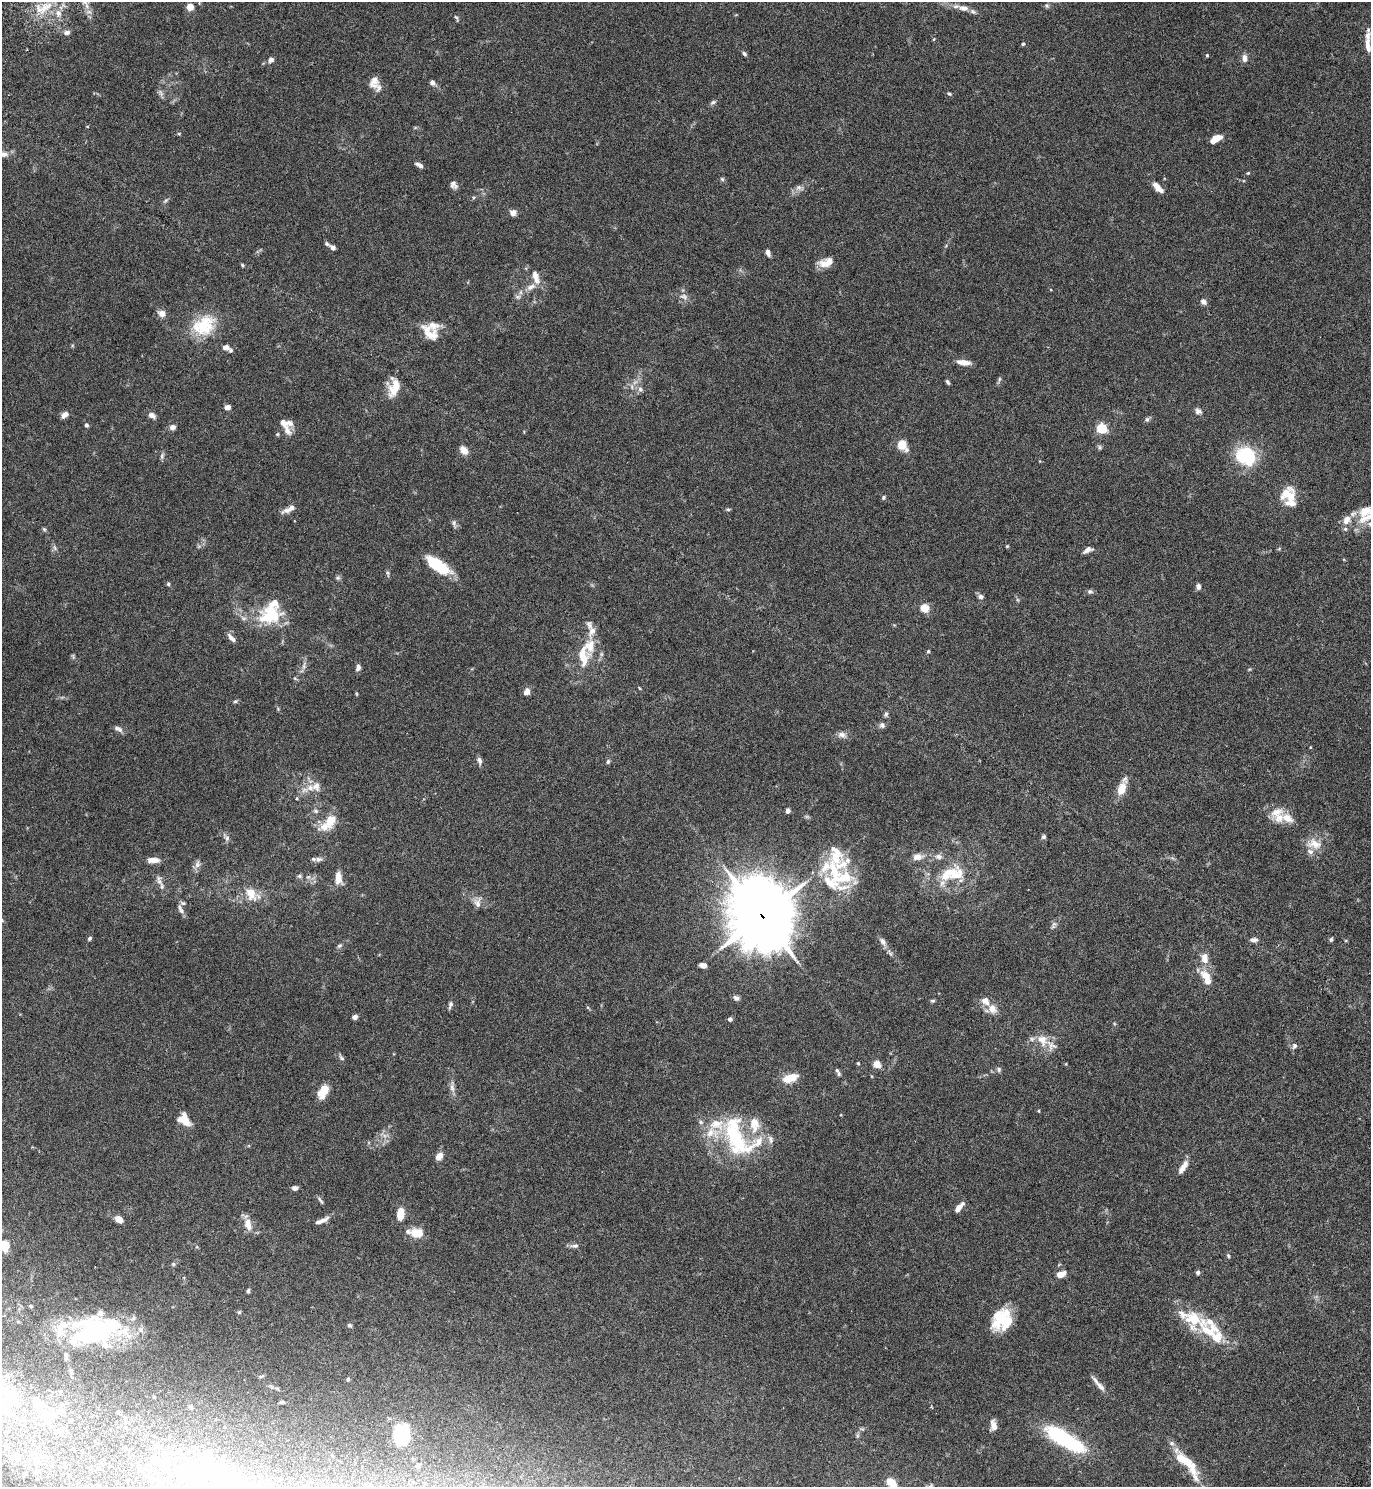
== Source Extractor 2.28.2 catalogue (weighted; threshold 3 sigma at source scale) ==
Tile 6 of 4 x 4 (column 2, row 2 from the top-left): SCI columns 1570-2938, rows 3020-4504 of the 6071 x 6081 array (HDU 1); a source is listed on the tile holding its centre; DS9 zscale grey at full resolution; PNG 1373 x 1489 px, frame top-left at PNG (2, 2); no overlay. Shown black and unused: <1% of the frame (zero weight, under 4 of 7 exposures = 5% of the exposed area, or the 3 px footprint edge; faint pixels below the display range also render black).
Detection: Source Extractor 2.28.2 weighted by HDU 2 'WHT'; one run over the whole footprint, this tile lists its part. Background 0.0247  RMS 0.0024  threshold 0.00964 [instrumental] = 3 sigma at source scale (4.09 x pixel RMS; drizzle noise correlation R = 1.36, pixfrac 0.8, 0.05/0.05 arcsec/px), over >= 5 px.
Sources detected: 263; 4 inside a brighter object's white glare — not listed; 56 inside a brighter listed object's ellipse — not listed separately; the other 203 listed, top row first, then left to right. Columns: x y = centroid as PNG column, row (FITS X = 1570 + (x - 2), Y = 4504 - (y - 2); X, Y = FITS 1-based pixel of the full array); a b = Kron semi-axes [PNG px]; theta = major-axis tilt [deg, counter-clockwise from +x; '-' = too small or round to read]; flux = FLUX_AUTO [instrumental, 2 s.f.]
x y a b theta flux
1047 5 7 6 - 0.41
190 7 6 6 - 2.1
43 8 32 12 23 5.1
964 8 13 7 -5 1.4
89 12 9 4 7 0.56
456 18 9 4 -62 0.33
67 32 9 6 10 0.7
1367 36 13 8 84 1.4
934 39 5 3 - 0.18
1023 44 5 4 - 0.3
744 54 6 4 -50 0.44
1207 55 4 4 - 0.26
1244 58 9 7 -86 1.1
271 60 7 6 - 0.82
374 82 16 12 77 2.1
432 83 7 6 - 0.66
161 93 11 5 -71 0.63
949 94 6 4 -35 0.31
713 102 7 5 28 0.44
179 133 5 3 - 0.2
1216 139 12 6 30 2.5
3 154 13 7 -10 1.5
419 165 10 4 -26 0.73
1248 173 5 3 - 0.23
722 179 5 5 - 0.33
454 185 11 8 -54 0.84
1157 186 10 6 -55 1.8
799 187 9 7 -36 0.73
166 200 9 4 45 0.41
513 212 8 7 - 1
327 244 6 4 -27 0.38
333 247 5 4 - 0.86
768 253 6 4 -67 0.99
826 262 17 9 18 2.5
242 265 5 4 - 0.26
535 275 15 9 -78 1.6
531 287 13 7 27 1.5
684 296 11 7 -14 0.96
518 297 8 6 0 0.61
1203 301 7 5 -45 0.98
162 313 10 8 -17 1.3
203 325 32 23 15 9.1
430 333 25 14 -43 3.7
226 347 7 5 -18 1.2
963 362 14 6 -7 1.9
999 379 6 4 88 0.35
948 382 6 4 -57 0.43
632 387 7 4 -72 0.44
640 389 8 6 -89 0.67
393 391 18 16 63 3.2
227 407 7 5 12 0.82
1198 411 9 7 -24 0.76
65 415 9 6 43 1.1
152 415 8 6 -29 1
1147 420 6 5 - 0.42
86 425 6 5 - 0.45
173 427 7 6 - 0.9
1102 428 5 5 - 17
287 431 13 9 -61 1.4
277 434 5 4 - 0.24
902 445 9 7 -53 4.4
1100 447 6 5 - 0.39
463 450 9 7 -49 2
162 456 7 5 71 0.48
1246 456 16 14 -27 16
883 497 6 5 - 0.35
1291 498 23 13 79 3.9
289 509 17 5 28 1.5
728 509 6 4 -1 0.28
1366 518 51 10 22 7.1
454 523 8 6 -79 0.59
44 529 6 5 - 0.32
1007 546 4 3 - 0.22
55 548 8 4 -71 0.45
1279 549 6 3 20 0.23
1088 550 11 6 22 0.95
437 565 28 11 -34 8.9
387 573 8 5 -68 0.39
338 578 7 5 6 0.39
168 584 5 5 - 0.31
1198 586 6 5 - 0.75
1090 591 8 6 7 0.52
981 597 6 6 - 0.71
924 608 5 5 - 8.8
270 616 25 17 17 11
592 631 18 8 71 1.6
231 638 13 5 -47 1.1
928 651 4 4 - 0.26
583 656 26 13 -84 5.1
304 666 13 6 81 0.86
358 667 8 6 71 0.73
527 692 8 6 62 1.3
357 694 5 3 - 0.2
235 701 6 4 27 0.32
886 714 7 5 70 0.43
882 725 8 7 - 0.64
118 729 12 6 -26 0.81
842 735 11 8 -8 1.1
479 760 9 6 -69 0.77
608 762 6 5 - 0.43
310 788 10 9 - 1.9
1122 788 15 9 72 3.3
296 798 4 3 - 0.22
316 811 7 5 -15 0.47
788 811 4 4 - 0.96
1279 818 17 15 -6 3.1
329 822 24 10 45 5
1043 837 5 5 - 0.51
227 838 8 6 -56 0.64
1314 844 22 14 -15 3.2
836 855 34 19 -84 6.3
918 857 14 9 6 1.6
318 859 11 6 9 0.76
154 860 14 6 -3 1.8
197 864 12 7 77 0.91
953 873 34 23 8 8.8
299 876 6 5 - 0.4
308 877 6 4 18 0.35
338 878 14 8 -87 2.2
843 878 36 18 8 8.7
159 882 10 7 -57 1
251 894 20 13 -60 3.4
477 903 13 9 88 1.4
181 909 14 5 -64 0.84
762 916 25 22 -68 1100
1053 925 12 6 68 0.67
90 938 6 4 49 0.36
1331 939 6 4 73 0.36
1254 940 11 5 3 0.78
883 941 13 7 -55 1.1
339 946 7 5 27 0.42
1204 958 12 8 -83 2.2
703 965 7 5 -6 1.3
1206 978 23 10 -66 3.5
736 998 8 6 -26 0.74
933 1001 7 3 0 0.31
450 1005 9 5 74 0.61
992 1009 14 11 -48 2.1
355 1017 5 5 - 0.71
730 1019 4 4 - 0.71
1042 1040 17 12 -58 3.1
1294 1046 8 6 79 0.67
341 1058 10 4 -51 0.5
858 1063 4 4 - 0.23
877 1064 5 4 - 4.8
999 1069 7 5 -89 0.44
837 1070 9 5 -51 0.56
790 1078 19 9 17 3.3
452 1088 12 6 -80 1
323 1092 17 10 63 3
1039 1111 4 3 - 0.19
185 1120 17 8 -68 2.8
701 1122 7 5 -23 0.47
736 1138 56 26 -66 20
771 1139 12 6 -75 0.86
439 1156 9 7 43 1.5
1183 1167 20 7 56 1.6
295 1188 5 4 - 0.89
320 1200 11 3 -52 0.44
959 1207 12 5 49 1.6
400 1214 10 6 82 3.8
119 1219 6 5 - 2.3
322 1220 19 5 24 1.3
248 1224 16 9 -81 2.3
415 1233 9 9 - 3
5 1246 11 8 -80 3
575 1246 12 6 3 0.73
1228 1256 7 4 -71 0.29
173 1264 5 5 - 0.35
1198 1272 5 4 - 0.54
1061 1274 10 6 21 2
248 1291 5 4 - 0.41
31 1306 4 4 - 0.36
239 1312 5 5 - 0.31
1004 1319 24 20 -78 8
1193 1319 35 22 -27 8.4
349 1325 6 5 - 0.38
96 1330 57 30 13 34
71 1371 8 5 -63 0.45
261 1376 6 4 18 0.27
348 1379 5 4 - 0.37
1100 1386 17 7 -48 1.4
9 1396 46 39 -87 26
154 1397 4 2 - 0.14
281 1402 5 4 - 0.3
191 1407 5 4 - 0.36
47 1415 23 18 -16 7.5
70 1419 6 6 - 0.41
993 1426 11 6 -84 1.4
399 1437 26 11 75 7
1063 1438 40 12 -31 25
6 1446 8 7 - 0.93
157 1446 11 7 -40 1.2
72 1449 5 4 - 0.28
16 1457 12 10 -69 2
1182 1459 33 13 -39 5.4
36 1461 11 10 - 2.5
418 1465 5 4 - 0.36
24 1474 7 6 - 0.46
127 1480 5 4 - 0.29
891 1483 12 7 -46 3
231 1484 89 49 12 61
931 1486 9 3 21 0.36
Overlapping masked pixels (flux is a lower limit): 1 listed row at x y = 762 916
Isophote crosses this tile's border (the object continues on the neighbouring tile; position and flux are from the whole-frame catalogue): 6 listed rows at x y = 3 154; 1366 518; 5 1246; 9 1396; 891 1483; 231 1484